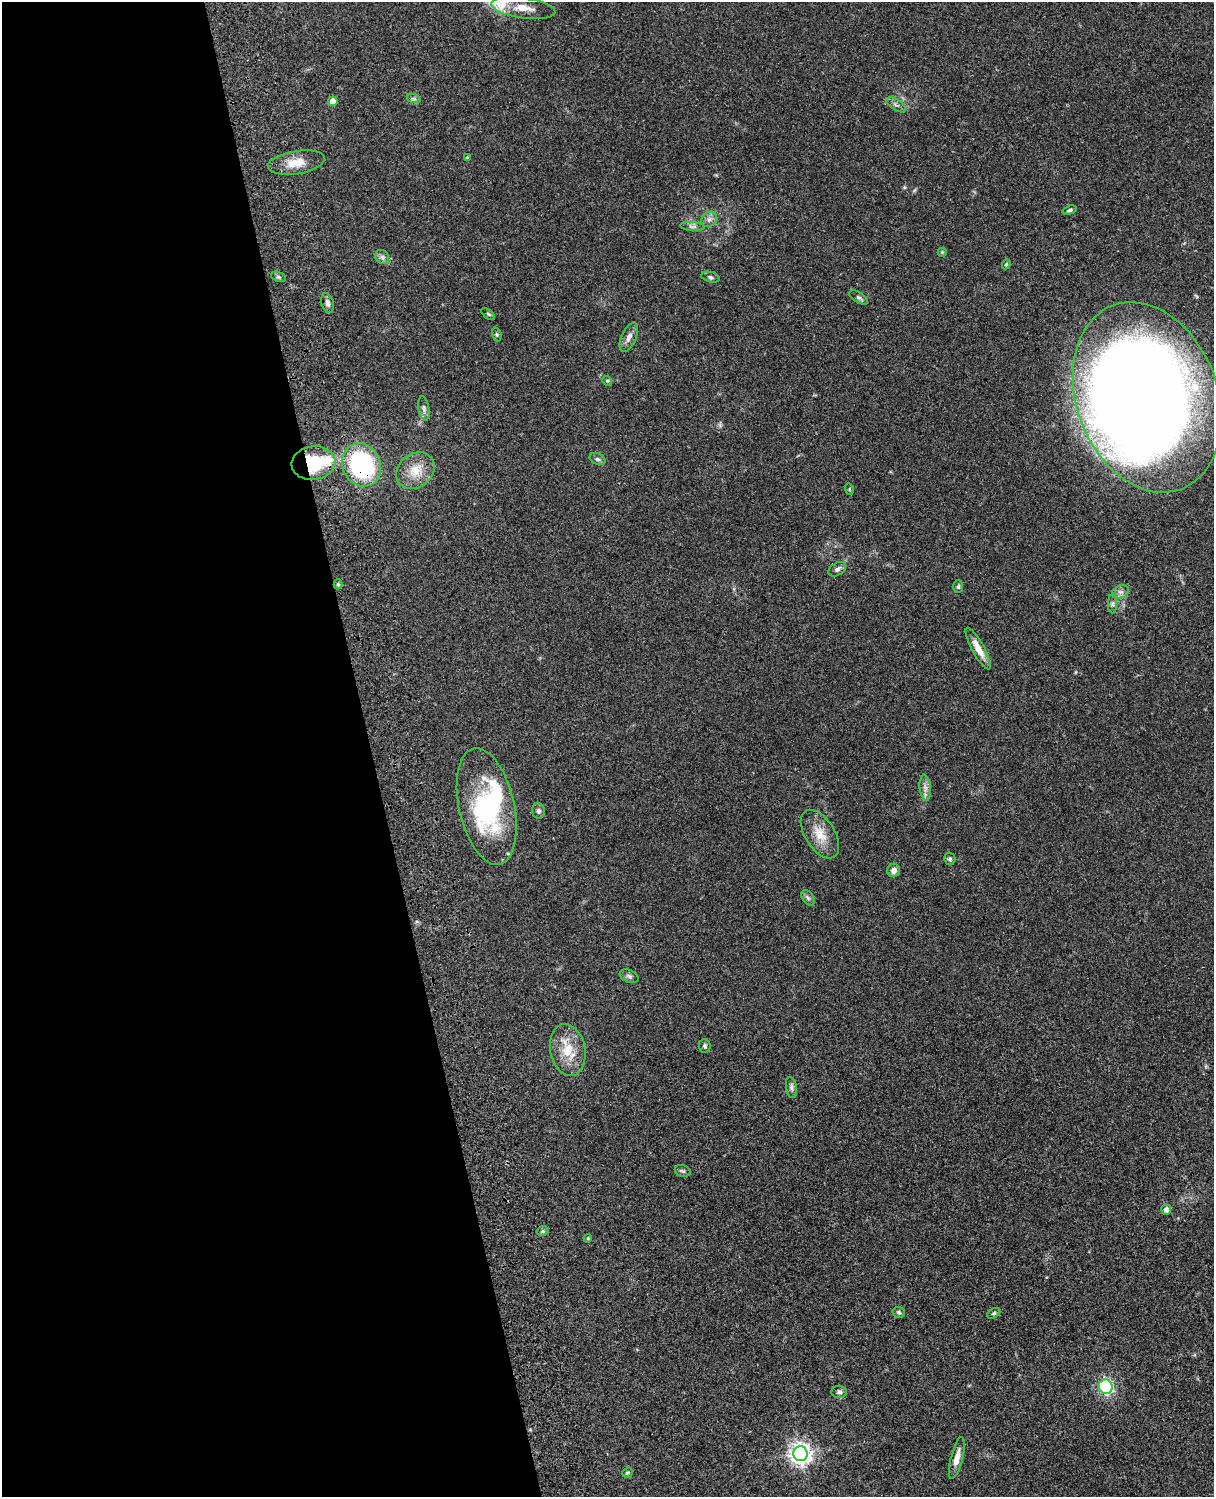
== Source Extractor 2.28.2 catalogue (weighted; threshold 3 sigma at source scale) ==
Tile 5 of 4 x 3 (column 1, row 2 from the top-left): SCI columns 121-1332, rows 1772-3266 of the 5086 x 4925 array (HDU 1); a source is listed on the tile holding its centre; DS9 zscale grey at full resolution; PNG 1216 x 1499 px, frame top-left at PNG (2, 2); each listed source drawn as its Kron ellipse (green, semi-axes under 4 px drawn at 4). Shown black and unused: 31% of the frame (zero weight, under 3 of 4 exposures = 6% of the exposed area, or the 3 px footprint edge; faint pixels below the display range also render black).
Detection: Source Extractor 2.28.2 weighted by HDU 2 'WHT'; one run over the whole footprint, this tile lists its part. Background 0.0882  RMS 0.0061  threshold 0.0275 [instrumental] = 3 sigma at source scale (4.5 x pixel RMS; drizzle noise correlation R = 1.50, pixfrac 1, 0.05/0.05 arcsec/px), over >= 5 px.
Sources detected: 59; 2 inside a brighter object's white glare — neither listed nor drawn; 2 inside a brighter listed object's ellipse — not listed separately; the other 55 listed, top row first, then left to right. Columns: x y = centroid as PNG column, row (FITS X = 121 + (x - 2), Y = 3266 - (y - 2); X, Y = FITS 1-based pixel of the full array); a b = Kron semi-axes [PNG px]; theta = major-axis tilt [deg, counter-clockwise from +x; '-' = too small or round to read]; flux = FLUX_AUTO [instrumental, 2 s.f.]
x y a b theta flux
523 8 32 10 -8 13
414 99 7 4 -18 1.2
333 101 5 4 - 6.6
896 105 11 5 -33 1.8
467 157 4 3 - 0.58
296 163 29 11 9 10
1070 210 7 4 17 1.1
709 219 8 7 - 2.4
692 227 12 4 -4 1.8
942 252 5 5 - 0.69
382 257 8 6 -45 1.7
1006 264 5 4 - 0.86
278 277 8 5 -20 1.3
710 277 9 5 -14 1.4
859 297 10 5 -30 1.5
328 303 10 6 -74 2
488 314 8 4 -36 0.86
497 334 7 4 -71 0.87
629 337 15 7 67 3.5
607 381 5 4 - 0.74
1147 397 98 70 -70 1000
424 409 12 5 -80 2.1
597 459 8 5 -27 1.5
313 463 22 17 7 35
362 465 22 19 -63 70
415 471 20 16 39 12
849 489 6 3 -73 0.63
837 569 10 6 31 2
338 584 5 4 - 0.93
958 586 6 5 - 0.98
1121 592 9 6 20 2.2
1113 604 9 4 90 1.5
978 649 23 6 -61 6.9
925 788 13 5 -84 2.8
487 806 60 27 -78 69
538 811 8 6 -78 1.8
820 834 27 14 -57 12
950 859 6 5 - 1.3
894 870 7 6 - 3.2
808 898 8 5 -54 1.5
629 976 10 6 -24 1.8
705 1046 7 6 - 1.4
568 1050 26 17 -79 16
791 1088 10 5 -80 1.7
683 1171 8 5 -18 1.2
1166 1210 5 5 - 3.1
543 1231 6 4 13 0.98
588 1238 4 3 - 0.55
899 1312 6 5 - 1.4
994 1313 7 4 30 0.98
1106 1387 7 7 - 96
839 1392 7 6 - 1.6
800 1454 7 7 - 380
957 1458 21 6 76 5.3
627 1473 5 4 - 0.94
Overlapping masked pixels (flux is a lower limit): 2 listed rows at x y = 313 463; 362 465
Isophote crosses this tile's border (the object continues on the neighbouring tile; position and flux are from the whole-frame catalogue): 1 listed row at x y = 1147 397